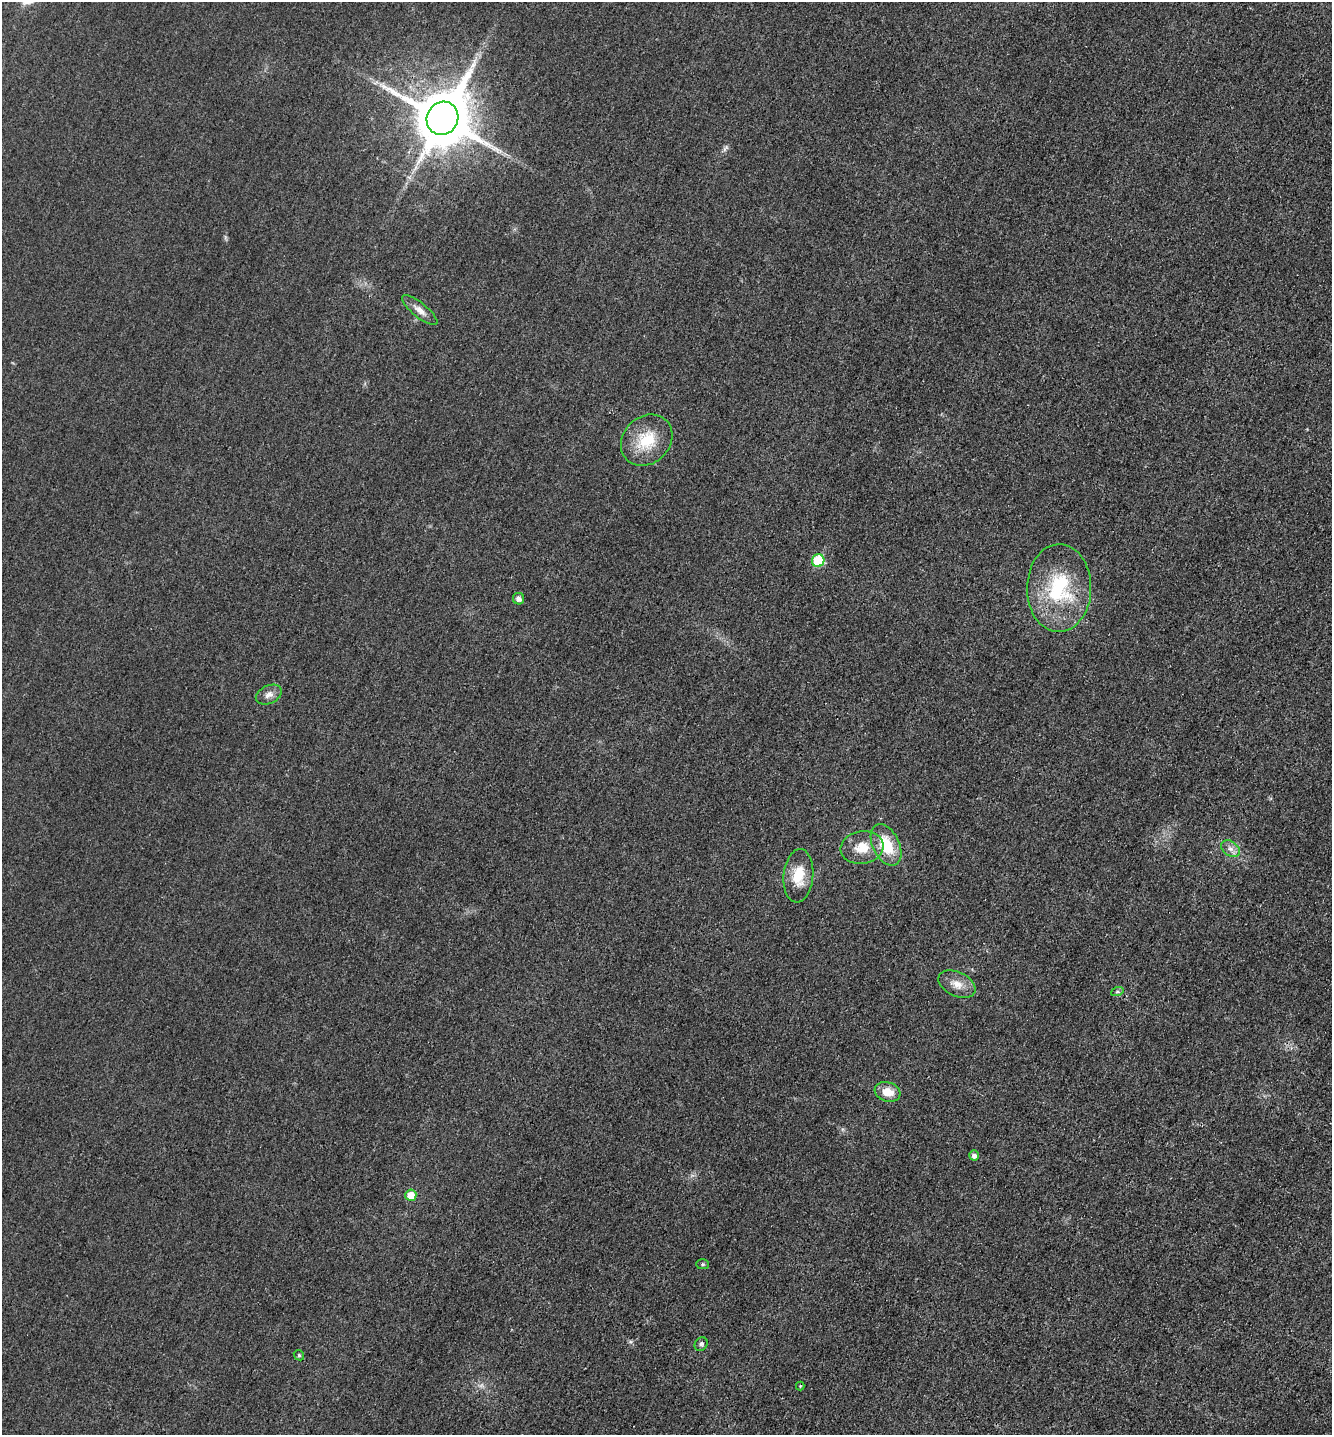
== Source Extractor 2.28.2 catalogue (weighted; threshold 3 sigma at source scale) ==
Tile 6 of 4 x 4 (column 2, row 2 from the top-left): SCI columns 1482-2811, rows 2882-4314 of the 5770 x 5759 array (HDU 1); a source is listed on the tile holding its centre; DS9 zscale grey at full resolution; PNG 1334 x 1437 px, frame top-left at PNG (2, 2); each listed source drawn as its Kron ellipse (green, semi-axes under 4 px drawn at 4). Shown black and unused: <1% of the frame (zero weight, under 3 of 4 exposures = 1% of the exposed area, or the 3 px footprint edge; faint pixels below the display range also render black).
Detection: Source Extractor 2.28.2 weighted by HDU 2 'WHT'; one run over the whole footprint, this tile lists its part. Background 0.0197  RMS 0.0057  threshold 0.0257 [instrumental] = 3 sigma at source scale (4.5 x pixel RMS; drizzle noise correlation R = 1.50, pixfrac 1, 0.05/0.05 arcsec/px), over >= 5 px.
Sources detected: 21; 1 too faint to see at this stretch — neither listed nor drawn; the other 20 listed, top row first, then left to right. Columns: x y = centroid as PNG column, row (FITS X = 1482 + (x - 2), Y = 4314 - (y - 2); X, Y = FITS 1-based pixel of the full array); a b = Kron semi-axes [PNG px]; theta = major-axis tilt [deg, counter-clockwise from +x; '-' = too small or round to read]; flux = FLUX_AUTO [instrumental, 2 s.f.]
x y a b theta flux
442 118 17 15 61 3900
420 310 22 7 -39 4.5
647 440 28 23 44 21
818 560 6 6 - 31
1059 588 44 32 89 48
519 599 6 5 - 2.7
269 695 14 9 26 3.4
886 845 22 13 -64 19
862 847 21 16 8 12
1230 849 10 7 -37 3
798 876 27 15 85 14
957 984 20 12 -25 6.7
1117 992 6 4 19 1
888 1092 13 9 -18 8
974 1155 5 4 - 2.3
411 1195 6 5 - 9
702 1264 6 5 - 0.96
701 1344 7 6 - 1.6
299 1355 5 4 - 0.89
800 1386 4 4 - 0.56
Overlapping masked pixels (flux is a lower limit): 1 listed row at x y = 442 118